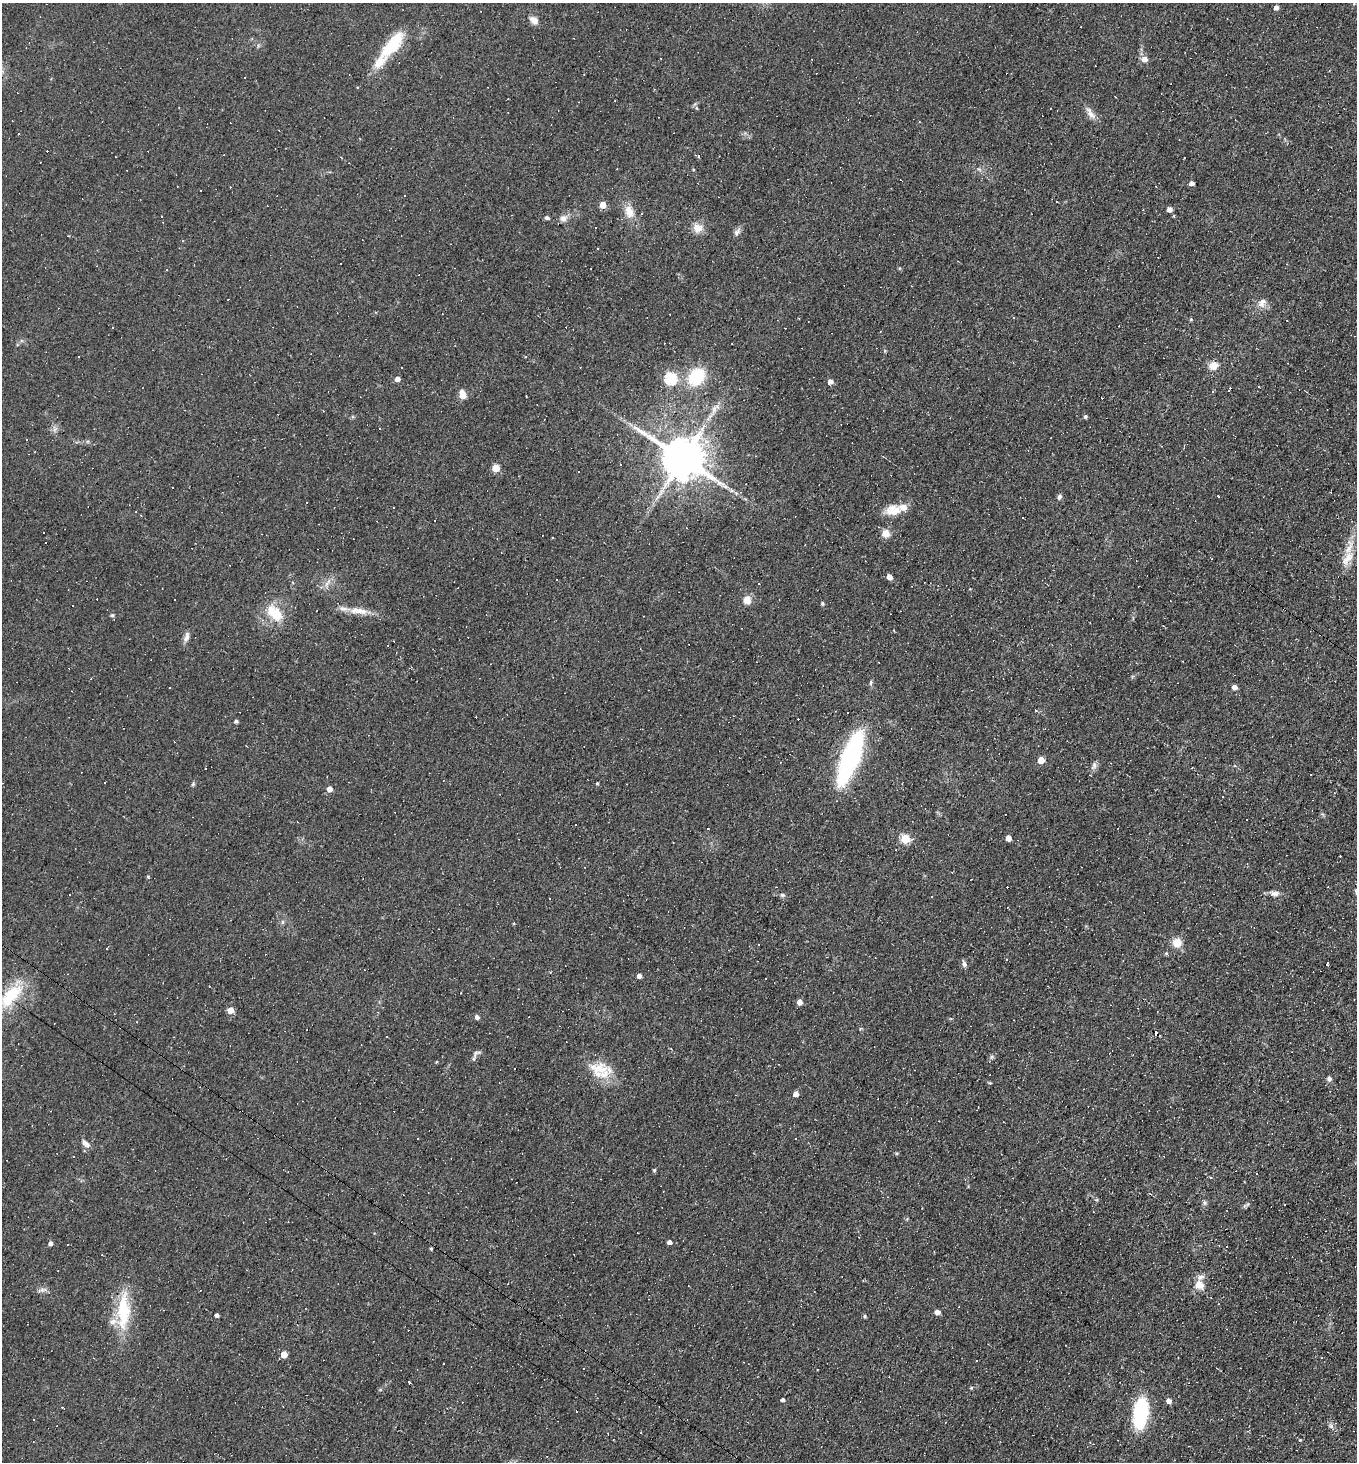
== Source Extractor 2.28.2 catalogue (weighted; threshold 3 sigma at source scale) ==
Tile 6 of 4 x 4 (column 2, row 2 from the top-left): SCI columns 1500-2854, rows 2919-4378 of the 5847 x 5837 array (HDU 1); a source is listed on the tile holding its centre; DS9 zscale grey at full resolution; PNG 1359 x 1464 px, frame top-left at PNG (2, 3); no overlay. Shown black and unused: <1% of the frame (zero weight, under 2 of 3 exposures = <1% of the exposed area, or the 3 px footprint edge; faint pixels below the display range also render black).
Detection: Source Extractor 2.28.2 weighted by HDU 2 'WHT'; one run over the whole footprint, this tile lists its part. Background 0.0353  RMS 0.0078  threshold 0.0353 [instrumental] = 3 sigma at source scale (4.5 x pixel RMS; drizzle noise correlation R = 1.50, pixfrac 1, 0.05/0.05 arcsec/px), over >= 5 px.
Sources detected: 211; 93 cosmic-ray / hot-pixel residue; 1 long thin detection or spike segment (spike, bleed or trail) — not listed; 5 inside a brighter listed object's ellipse — not listed separately; the other 112 listed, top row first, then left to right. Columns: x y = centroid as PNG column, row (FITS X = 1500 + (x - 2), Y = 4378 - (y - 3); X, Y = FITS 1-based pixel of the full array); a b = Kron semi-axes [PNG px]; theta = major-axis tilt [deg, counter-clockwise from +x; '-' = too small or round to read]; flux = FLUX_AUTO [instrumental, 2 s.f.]
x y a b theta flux
1276 8 6 5 - 2.2
534 20 12 8 -38 4.6
393 45 36 13 50 34
1144 59 6 5 - 6
696 108 5 3 - 0.99
1091 114 13 8 -43 4.9
699 155 3 3 - 8
617 169 3 2 - 0.77
1192 183 4 4 - 2.9
603 205 5 4 - 12
1169 209 4 4 - 4.5
629 211 16 10 -73 9.8
161 216 2 2 - 0.52
547 218 6 5 - 1.5
563 219 10 9 - 3.8
698 228 12 10 -2 7.7
737 232 9 7 55 2.8
1262 302 13 10 60 5.3
1191 319 5 4 - 0.93
112 328 3 3 - 3.3
79 356 3 2 - 0.75
1214 366 11 9 33 7.3
696 377 22 16 50 34
671 378 6 6 - 88
397 379 4 4 - 4.3
830 382 7 5 47 4.2
1259 387 3 2 - 0.66
1213 391 3 2 - 1
463 395 6 5 - 16
1085 416 4 4 - 1.6
683 458 12 10 -34 3500
620 464 3 2 - 0.89
496 468 5 5 - 19
579 471 3 2 - 0.72
1218 496 3 3 - 2.1
1059 497 7 5 63 2.1
393 507 3 2 - 0.72
893 510 21 13 3 12
1023 518 3 3 - 6.4
886 533 9 9 - 6.7
552 538 3 3 - 1.3
1347 559 23 11 56 11
889 577 4 4 - 7.5
174 600 3 2 - 0.67
747 600 10 9 - 6.1
822 603 4 4 - 1.4
358 611 29 8 -6 11
275 613 26 14 -42 19
112 615 5 4 - 1.1
186 637 14 6 71 3.6
871 682 6 5 - 1.3
1234 687 5 4 - 4.3
236 721 4 4 - 1.7
850 758 36 11 69 210
1041 760 5 5 - 13
1094 765 9 7 86 2.7
1235 766 4 4 - 1
205 769 3 3 - 1.3
1310 775 3 3 - 1.1
105 782 2 2 - 0.58
597 783 4 3 - 1.1
193 784 6 4 69 1.2
329 789 5 4 - 6.2
708 829 2 2 - 0.59
1008 838 5 4 - 7.9
905 839 5 5 - 43
148 877 4 4 - 1
1274 893 12 7 -10 3.6
782 895 7 5 -21 1.4
931 897 3 3 - 7.8
282 922 6 4 89 1.3
1177 943 10 9 - 8.5
1166 953 5 4 - 0.95
1007 959 3 3 - 1.9
964 964 8 5 -69 2.6
1327 964 4 3 - 31
639 976 4 4 - 4.3
11 996 37 16 47 37
799 1002 4 4 - 5.8
230 1010 5 4 - 11
477 1017 5 4 - 2.9
1156 1034 4 3 - 71
477 1053 12 5 17 2.2
992 1057 6 5 - 1.5
436 1062 4 3 - 0.69
599 1068 23 18 12 20
1329 1079 6 6 - 2
796 1094 4 4 - 5.6
417 1139 2 2 - 0.65
85 1143 12 7 -45 4.2
654 1170 4 4 - 0.97
1211 1177 3 3 - 3.5
1204 1203 8 4 -81 1.6
669 1242 4 4 - 3
50 1243 4 4 - 2.6
431 1249 4 3 - 1
1199 1285 11 10 - 9.2
42 1290 7 4 18 2.1
123 1311 44 14 89 39
937 1312 5 4 - 4.7
216 1315 4 4 - 3.3
865 1316 5 4 - 1.2
284 1355 4 4 - 12
443 1363 3 2 - 0.53
583 1368 3 3 - 3.7
409 1382 3 3 - 4.7
782 1400 4 4 - 2.2
1169 1401 5 5 - 3.8
1140 1413 31 14 82 57
33 1419 3 3 - 1.2
1331 1426 8 4 -55 1.9
1300 1440 4 4 - 0.69
Overlapping masked pixels (flux is a lower limit): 1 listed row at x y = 1156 1034
Isophote crosses this tile's border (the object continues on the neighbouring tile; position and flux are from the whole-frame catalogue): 1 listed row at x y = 11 996